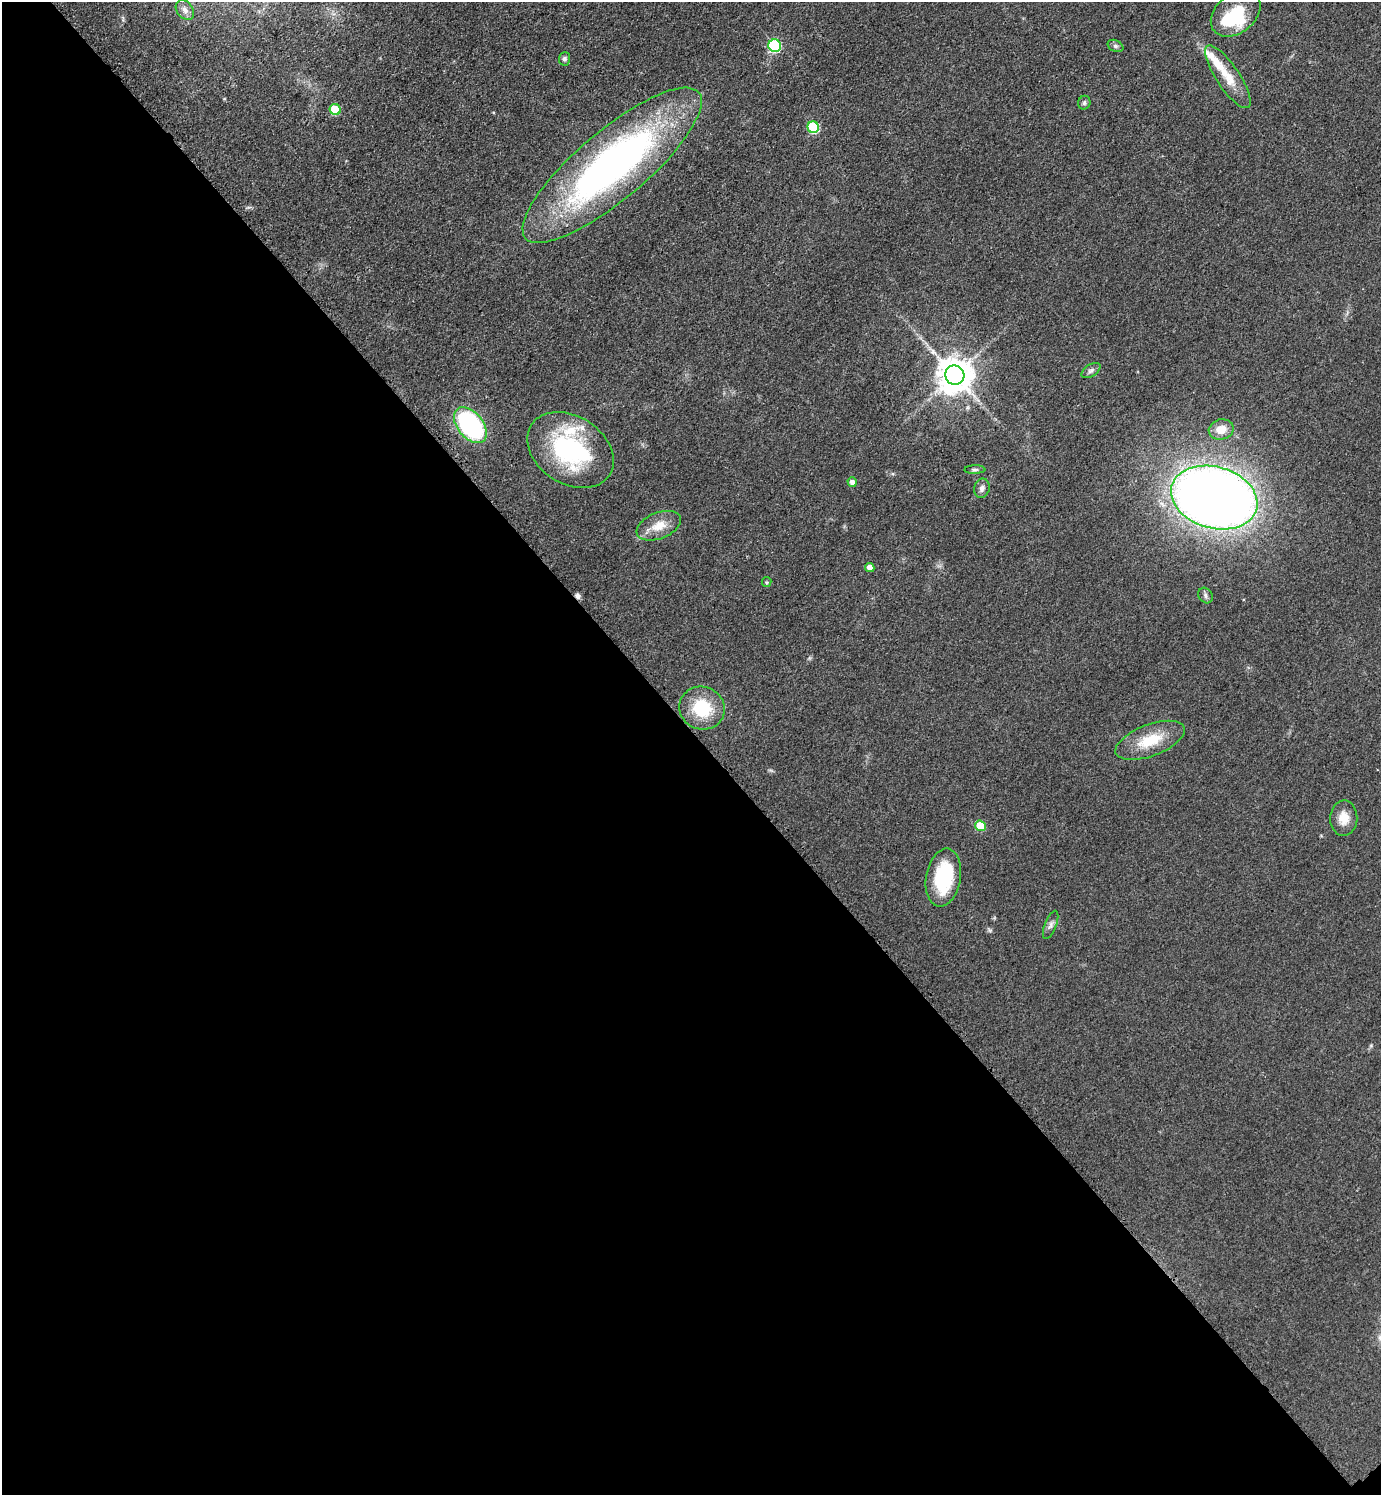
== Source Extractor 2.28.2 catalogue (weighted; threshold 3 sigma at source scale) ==
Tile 14 of 4 x 4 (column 2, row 4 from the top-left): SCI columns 1551-2929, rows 16-1508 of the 6001 x 6002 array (HDU 1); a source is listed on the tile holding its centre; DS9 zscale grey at full resolution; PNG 1383 x 1497 px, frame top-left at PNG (2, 2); each listed source drawn as its Kron ellipse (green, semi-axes under 4 px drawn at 4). Shown black and unused: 51% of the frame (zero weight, under 3 of 4 exposures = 2% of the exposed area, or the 3 px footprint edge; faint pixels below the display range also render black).
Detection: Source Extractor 2.28.2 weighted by HDU 2 'WHT'; one run over the whole footprint, this tile lists its part. Background 0.0578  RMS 0.0057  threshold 0.0257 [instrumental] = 3 sigma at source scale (4.5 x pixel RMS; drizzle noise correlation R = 1.50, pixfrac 1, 0.05/0.05 arcsec/px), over >= 5 px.
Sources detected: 35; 2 inside a brighter object's white glare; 1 cosmic-ray / hot-pixel residue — neither listed nor drawn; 3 inside a brighter listed object's ellipse — not listed separately; the other 29 listed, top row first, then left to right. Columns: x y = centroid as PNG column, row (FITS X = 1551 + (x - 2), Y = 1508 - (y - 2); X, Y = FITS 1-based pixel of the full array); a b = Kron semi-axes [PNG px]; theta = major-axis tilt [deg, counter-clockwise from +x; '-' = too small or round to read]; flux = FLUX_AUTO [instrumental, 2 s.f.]
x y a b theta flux
185 10 11 8 -51 2.9
1236 13 28 19 39 19
775 46 6 6 - 63
1115 46 8 5 -27 1.4
564 59 7 5 85 1.4
1228 77 37 11 -56 13
1084 103 7 6 - 1.3
335 110 6 5 - 22
813 127 6 5 - 41
612 165 113 34 40 260
1091 370 10 6 33 2
955 375 10 9 - 1300
470 425 21 13 -51 84
1221 429 12 10 13 6.6
570 450 46 33 -33 77
975 470 10 4 1 1.2
852 482 5 4 - 2.5
982 488 10 7 77 2.3
1214 497 44 31 -16 730
659 526 23 13 22 9.8
870 567 5 4 - 4.2
767 582 5 4 - 0.74
1206 596 8 6 -51 1.6
702 708 23 21 -23 25
1150 740 36 16 21 19
1344 818 17 13 88 7.9
980 826 5 5 - 19
943 878 29 17 80 39
1051 925 15 5 68 2.4